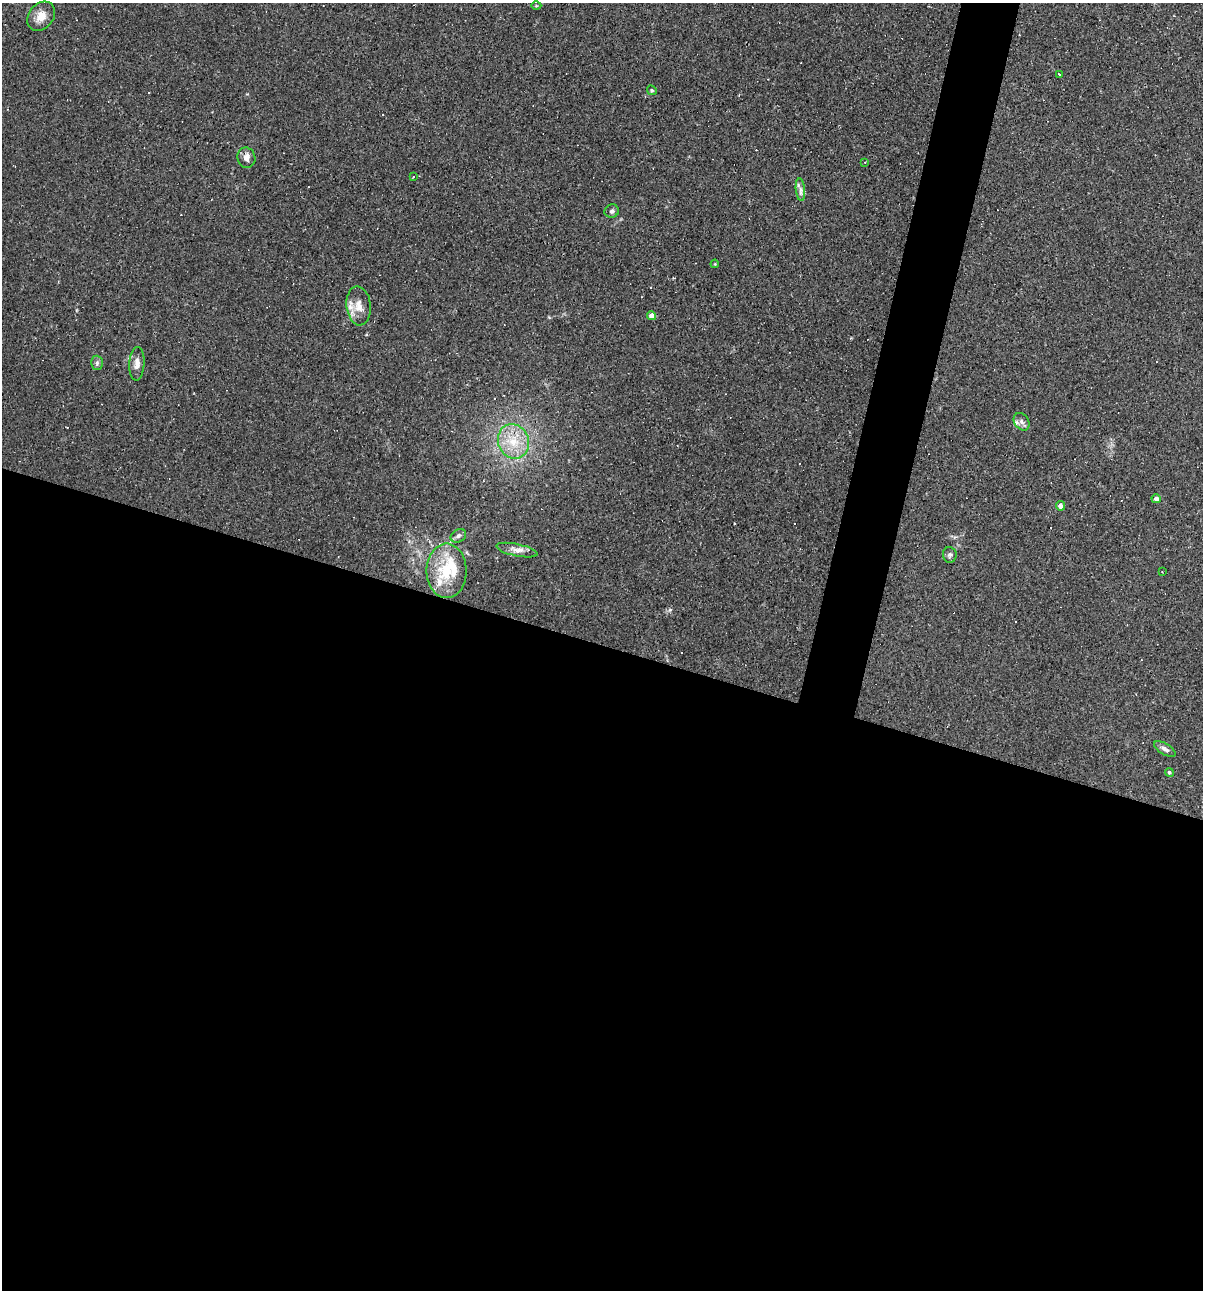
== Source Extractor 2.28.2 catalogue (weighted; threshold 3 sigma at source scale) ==
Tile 14 of 4 x 4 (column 2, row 4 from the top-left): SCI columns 1323-2523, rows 1-1288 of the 5172 x 5154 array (HDU 1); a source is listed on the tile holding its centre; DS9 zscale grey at full resolution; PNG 1205 x 1292 px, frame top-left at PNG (2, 3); each listed source drawn as its Kron ellipse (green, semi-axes under 4 px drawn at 4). Shown black and unused: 53% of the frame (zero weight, under 2 of 3 exposures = <1% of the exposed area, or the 3 px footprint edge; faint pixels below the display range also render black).
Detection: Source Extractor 2.28.2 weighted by HDU 2 'WHT'; one run over the whole footprint, this tile lists its part. Background 0.0888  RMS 0.0065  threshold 0.0292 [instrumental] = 3 sigma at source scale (4.5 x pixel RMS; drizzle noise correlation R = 1.50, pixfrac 1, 0.05/0.05 arcsec/px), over >= 5 px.
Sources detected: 44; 15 cosmic-ray / hot-pixel residue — neither listed nor drawn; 4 inside a brighter listed object's ellipse — not listed separately; the other 25 listed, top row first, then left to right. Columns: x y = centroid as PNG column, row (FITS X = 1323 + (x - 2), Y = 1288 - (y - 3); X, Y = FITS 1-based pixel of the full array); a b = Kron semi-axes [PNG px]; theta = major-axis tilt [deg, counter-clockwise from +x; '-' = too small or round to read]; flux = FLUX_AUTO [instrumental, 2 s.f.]
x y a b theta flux
536 6 5 3 - 0.64
41 16 16 12 50 7.2
1059 74 3 3 - 6.6
652 90 5 4 - 0.73
246 158 10 9 - 3.7
865 162 4 3 - 0.66
413 177 3 3 - 2.1
800 190 11 4 -84 2.7
612 211 7 6 - 1.7
715 264 4 3 - 0.55
359 306 19 12 -84 7.6
651 316 4 4 - 4.9
97 363 7 6 - 1.6
137 364 17 7 86 4.3
1022 422 9 7 -53 2.2
514 441 17 15 -68 17
1156 499 4 4 - 3.6
1060 506 5 4 - 3.6
458 536 8 6 32 1.9
517 550 21 6 -12 4.1
950 555 8 7 - 1.7
447 571 27 20 90 27
1162 572 3 2 - 0.65
1165 749 12 5 -31 2.7
1169 772 4 4 - 1.1